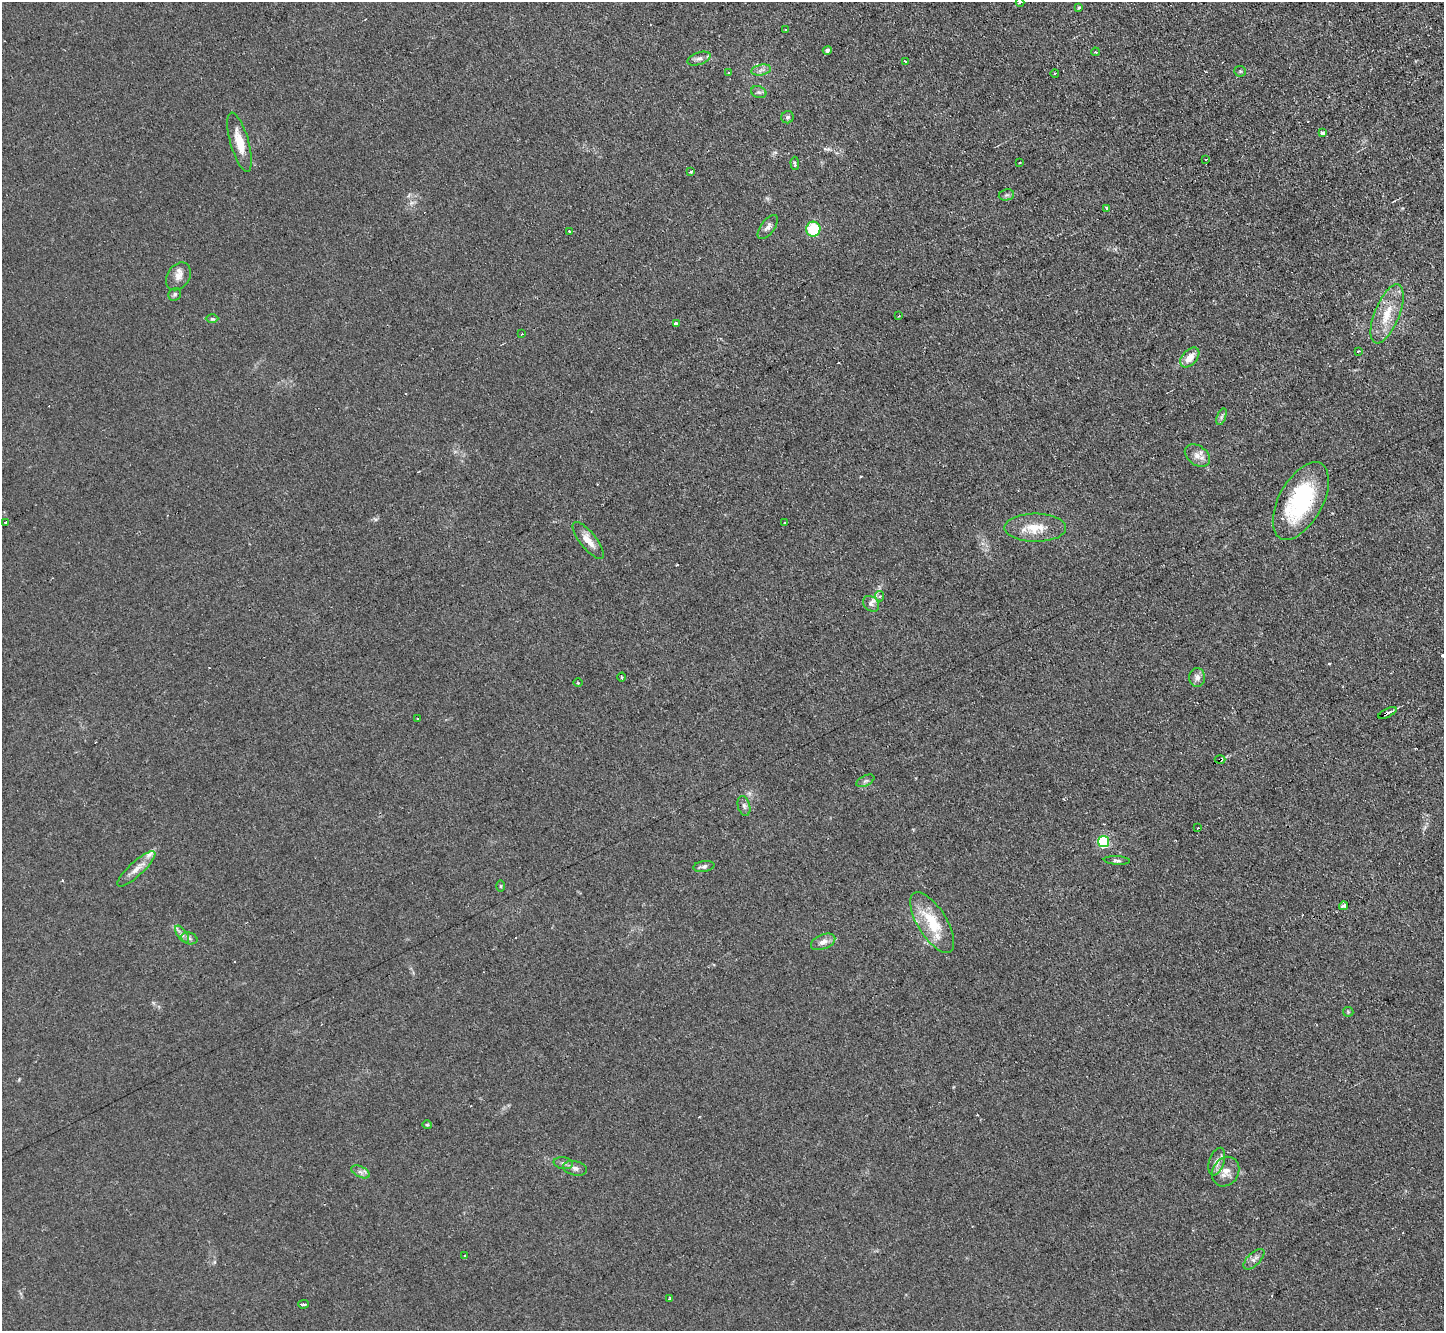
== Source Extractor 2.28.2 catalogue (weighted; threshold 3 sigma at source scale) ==
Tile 10 of 4 x 4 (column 2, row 3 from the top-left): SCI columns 1443-2884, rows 1479-2807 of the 5767 x 5753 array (HDU 1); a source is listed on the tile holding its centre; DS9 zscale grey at full resolution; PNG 1446 x 1333 px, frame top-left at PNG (2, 2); each listed source drawn as its Kron ellipse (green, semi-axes under 4 px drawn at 4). Shown black and unused: <1% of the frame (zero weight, under 2 of 3 exposures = <1% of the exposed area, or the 3 px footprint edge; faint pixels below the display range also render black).
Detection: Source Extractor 2.28.2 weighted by HDU 2 'WHT'; one run over the whole footprint, this tile lists its part. Background 0.0803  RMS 0.0071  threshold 0.032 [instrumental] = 3 sigma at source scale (4.5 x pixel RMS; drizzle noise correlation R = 1.50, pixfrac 1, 0.05/0.05 arcsec/px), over >= 5 px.
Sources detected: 79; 6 cosmic-ray / hot-pixel residue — neither listed nor drawn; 1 inside a brighter listed object's ellipse — not listed separately; the other 72 listed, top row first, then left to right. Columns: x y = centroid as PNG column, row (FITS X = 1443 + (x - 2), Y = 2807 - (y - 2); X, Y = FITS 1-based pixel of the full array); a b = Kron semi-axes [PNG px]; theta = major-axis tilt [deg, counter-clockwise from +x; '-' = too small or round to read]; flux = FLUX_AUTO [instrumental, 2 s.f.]
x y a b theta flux
1020 2 4 3 - 6.2
1079 7 3 3 - 1
786 30 3 2 - 1.5
827 50 4 4 - 2.3
1095 52 4 3 - 0.69
699 59 12 6 18 2.8
905 62 3 2 - 1.1
761 70 10 5 12 2.5
1240 71 6 5 - 1.1
728 72 3 3 - 1.1
1055 73 4 3 - 0.81
759 92 8 5 -19 1.9
788 117 6 6 - 1.6
1322 133 4 4 - 3.2
239 142 31 9 -74 14
1206 159 3 2 - 0.67
1020 162 2 2 - 0.49
795 163 7 4 -87 2.4
690 171 3 3 - 1.7
1006 195 8 5 10 1.8
1106 208 3 3 - 1.6
768 227 14 7 54 3
813 229 7 7 - 28
569 232 3 3 - 2.7
178 276 15 11 55 5.8
175 294 7 6 - 1.6
1387 314 31 12 68 19
899 316 3 2 - 0.68
212 319 6 4 -1 1.1
676 323 3 3 - 3.6
522 334 3 2 - 0.64
1358 351 3 2 - 1.4
1190 357 11 7 47 8
1221 417 9 4 71 1.5
1197 455 14 9 -37 5.4
1301 501 42 21 61 74
5 522 3 2 - 1.3
785 523 4 2 - 0.65
1035 528 31 14 0 16
588 540 23 8 -51 7.7
879 596 5 4 - 1.5
871 604 9 7 -39 2.9
622 677 4 3 - 0.71
1197 677 9 8 - 3.7
578 683 5 3 - 0.73
1387 713 10 3 26 2.5
418 719 3 2 - 0.56
1220 759 5 3 - 1.1
865 781 9 5 26 1.9
744 806 10 6 -75 2.4
1198 828 3 2 - 1.1
1104 841 5 5 - 79
1117 860 13 4 -3 1.8
704 866 10 5 9 2.3
136 869 25 7 42 6.7
500 886 5 3 - 0.82
1344 906 4 3 - 3.7
932 923 34 14 -58 27
182 934 10 5 -55 2.5
189 938 8 5 -17 2
823 942 13 7 23 4.4
1348 1012 5 5 - 0.92
427 1125 5 4 - 0.83
1217 1162 14 7 71 4.3
563 1163 9 6 -9 2.3
575 1168 12 7 -12 3.3
361 1172 10 5 -26 2.5
1226 1172 15 13 59 8.4
465 1256 3 3 - 0.89
1254 1259 13 6 44 3.4
670 1298 3 3 - 0.96
303 1304 5 3 - 2.3
Overlapping masked pixels (flux is a lower limit): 2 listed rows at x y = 1387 713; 1220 759
Isophote crosses this tile's border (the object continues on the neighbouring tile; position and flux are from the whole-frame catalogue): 1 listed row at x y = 1020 2